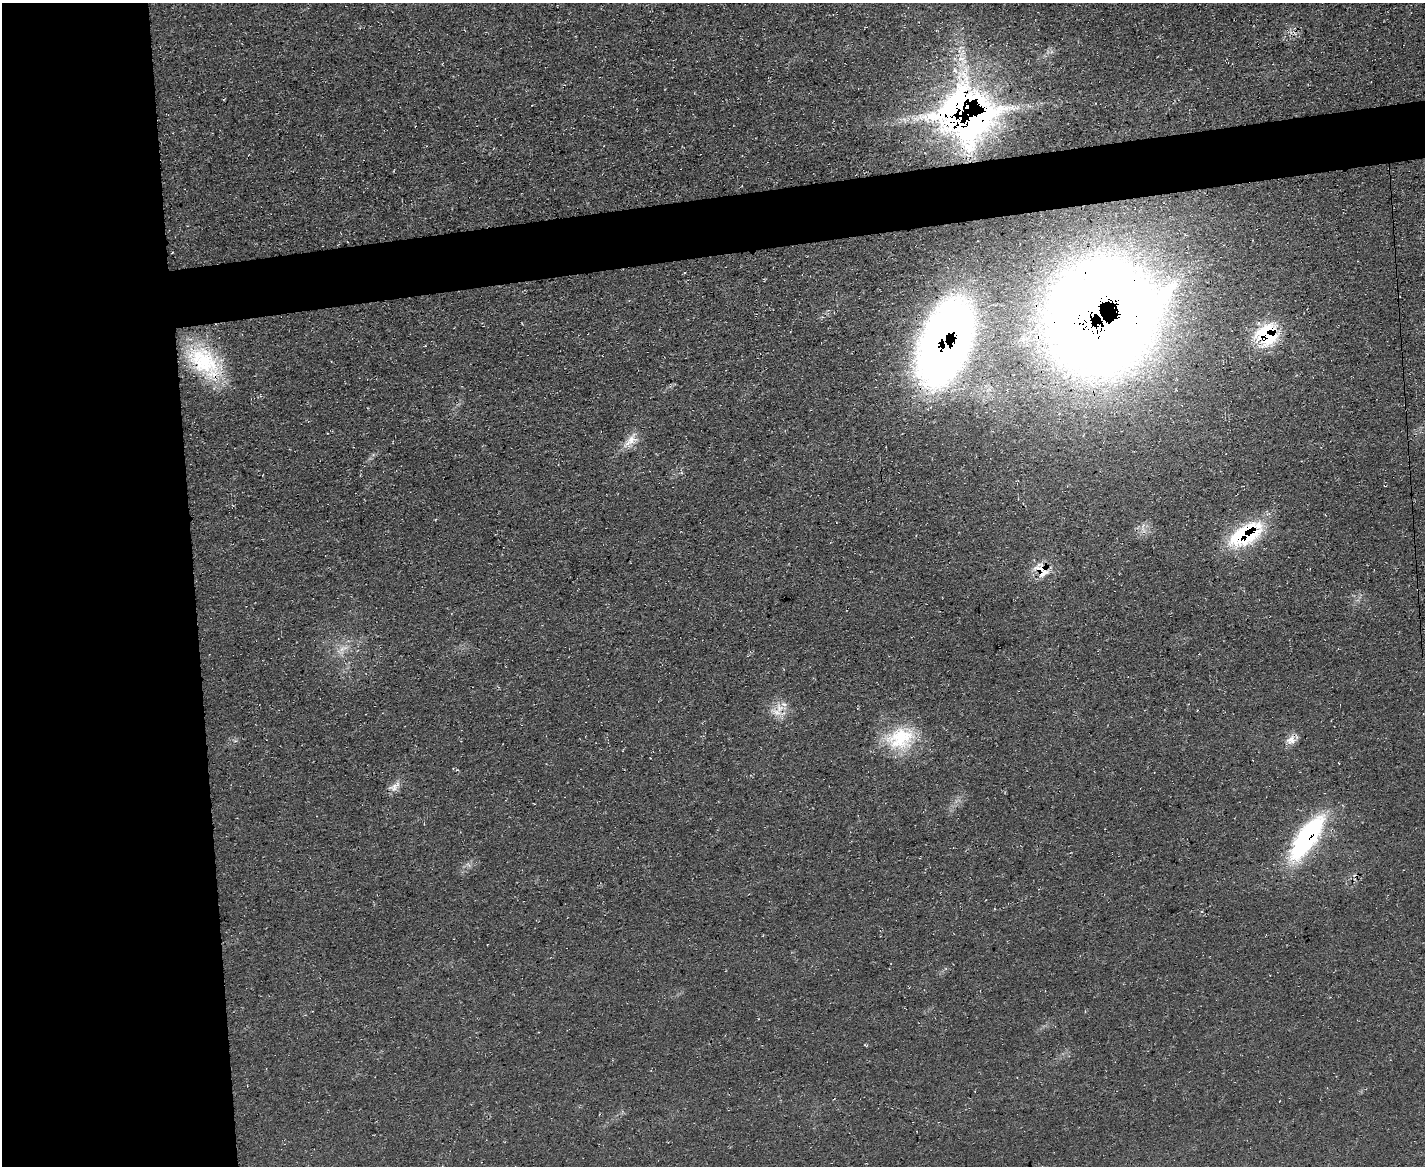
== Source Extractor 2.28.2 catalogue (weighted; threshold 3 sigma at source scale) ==
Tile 7 of 3 x 4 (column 1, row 3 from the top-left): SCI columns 129-1551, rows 1165-2328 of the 4639 x 4657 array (HDU 1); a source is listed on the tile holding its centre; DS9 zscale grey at full resolution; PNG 1427 x 1168 px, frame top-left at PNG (2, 3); no overlay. Shown black and unused: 18% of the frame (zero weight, under 3 of 4 exposures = <1% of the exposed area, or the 3 px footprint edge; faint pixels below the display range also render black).
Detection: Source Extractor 2.28.2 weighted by HDU 2 'WHT'; one run over the whole footprint, this tile lists its part. Background 0.0628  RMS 0.0072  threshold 0.0322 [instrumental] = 3 sigma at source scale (4.5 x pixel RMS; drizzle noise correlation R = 1.50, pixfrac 1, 0.05/0.05 arcsec/px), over >= 5 px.
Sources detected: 20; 1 too faint to see at this stretch — not listed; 3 inside a brighter listed object's ellipse — not listed separately; the other 16 listed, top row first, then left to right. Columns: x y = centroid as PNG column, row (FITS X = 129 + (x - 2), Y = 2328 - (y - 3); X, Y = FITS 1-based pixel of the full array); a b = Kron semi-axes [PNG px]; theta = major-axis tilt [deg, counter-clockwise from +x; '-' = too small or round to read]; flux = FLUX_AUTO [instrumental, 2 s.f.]
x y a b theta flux
961 59 13 6 7 5
955 70 8 6 -29 3.1
973 122 69 36 40 320
1101 317 92 85 57 1900
1267 335 26 23 48 49
944 343 80 40 73 580
204 362 54 30 -46 65
632 440 18 13 34 9.2
1245 535 38 19 29 72
1040 569 27 9 -14 11
784 704 7 6 - 2.7
777 712 14 10 -21 7.8
901 738 39 28 20 44
1291 740 13 11 20 6
394 787 19 9 38 5.6
1307 838 56 20 56 100
Overlapping masked pixels (flux is a lower limit): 8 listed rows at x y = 973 122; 1101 317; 1267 335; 944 343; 204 362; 1245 535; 1040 569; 1307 838